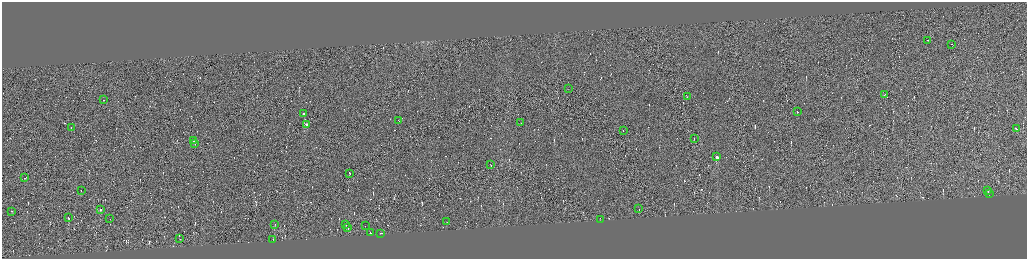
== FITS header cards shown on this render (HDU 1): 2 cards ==
NAXIS1  =                 4100
NAXIS2  =                 1026

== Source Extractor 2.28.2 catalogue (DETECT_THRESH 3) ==
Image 4100 x 1026 px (HDU 1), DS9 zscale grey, zoomed out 1/4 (1 PNG px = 4 x 4 image px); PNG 1029 x 261 px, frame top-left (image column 3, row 1026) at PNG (2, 2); each listed source drawn as its Kron ellipse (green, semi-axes under 4 px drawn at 4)
Background 0.00771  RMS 4.2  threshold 12.7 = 3 sigma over >= 5 px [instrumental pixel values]
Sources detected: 590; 551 cannot appear on this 1/4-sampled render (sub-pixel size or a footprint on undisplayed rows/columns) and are neither listed nor drawn; the other 39 listed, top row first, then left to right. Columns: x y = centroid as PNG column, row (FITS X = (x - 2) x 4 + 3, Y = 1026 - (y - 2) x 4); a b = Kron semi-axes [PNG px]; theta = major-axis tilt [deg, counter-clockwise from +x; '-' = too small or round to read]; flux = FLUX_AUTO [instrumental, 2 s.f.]
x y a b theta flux
928 40 2 1 - 19000
952 44 2 1 - 13000
568 89 2 1 - 630
885 94 3 1 - 15000
687 97 2 1 - 15000
103 100 2 1 - 12000
797 112 2 1 - 63000
303 114 2 1 - 30000
399 120 2 1 - 22000
521 123 2 1 - 21000
306 124 2 1 - 19000
71 128 2 1 - 13000
1016 129 2 1 - 30000
623 131 2 1 - 17000
694 139 2 1 - 16000
194 141 3 1 - 29000
195 144 2 1 - 16000
717 157 2 2 - 55000
491 165 2 1 - 23000
350 173 2 1 - 100000
25 178 2 1 - 15000
81 190 2 1 - 12000
988 191 2 1 - 21000
989 193 2 1 - 20000
100 209 2 1 - 22000
639 209 2 1 - 15000
12 211 2 1 - 22000
68 217 2 1 - 15000
110 219 2 1 - 6300
600 219 2 1 - 320
447 222 2 1 - 4500
275 224 2 1 - 3100
346 224 2 1 - 15000
365 226 2 1 - 13000
348 228 2 1 - 21000
370 233 2 1 - 25000
380 233 2 1 - 28000
180 239 2 1 - 61000
273 239 2 1 - 16000
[551 sub-pixel or undisplayed-footprint detections neither listed nor drawn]